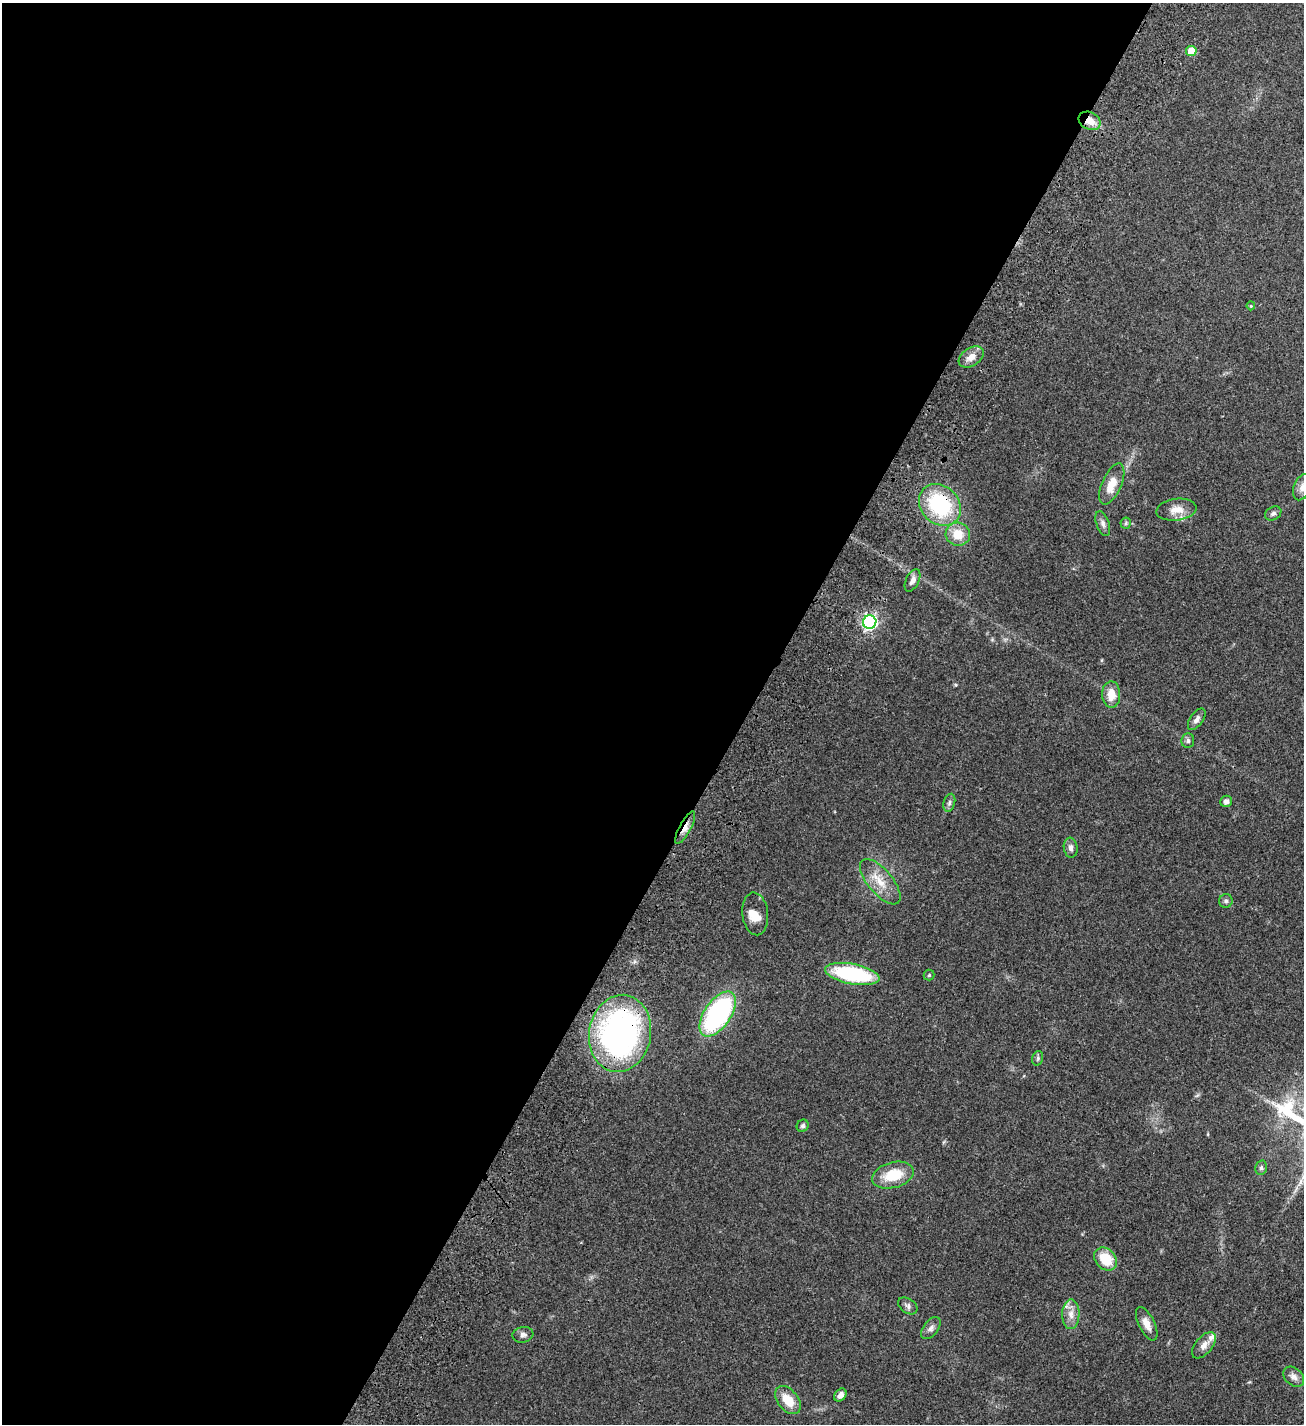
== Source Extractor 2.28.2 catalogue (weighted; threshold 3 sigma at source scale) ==
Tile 5 of 4 x 4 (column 1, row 2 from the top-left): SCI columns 384-1685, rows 3054-4475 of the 6104 x 6102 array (HDU 1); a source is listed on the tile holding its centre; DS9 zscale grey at full resolution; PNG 1306 x 1426 px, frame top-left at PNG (2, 3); each listed source drawn as its Kron ellipse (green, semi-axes under 4 px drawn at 4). Shown black and unused: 57% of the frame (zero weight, under 3 of 4 exposures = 13% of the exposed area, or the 3 px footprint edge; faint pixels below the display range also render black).
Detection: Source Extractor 2.28.2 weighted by HDU 2 'WHT'; one run over the whole footprint, this tile lists its part. Background 0.0821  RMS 0.0062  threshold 0.0277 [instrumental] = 3 sigma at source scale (4.5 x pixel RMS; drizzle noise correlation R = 1.50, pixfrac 1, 0.05/0.05 arcsec/px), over >= 5 px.
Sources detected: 44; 2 inside a brighter listed object's ellipse — not listed separately; the other 42 listed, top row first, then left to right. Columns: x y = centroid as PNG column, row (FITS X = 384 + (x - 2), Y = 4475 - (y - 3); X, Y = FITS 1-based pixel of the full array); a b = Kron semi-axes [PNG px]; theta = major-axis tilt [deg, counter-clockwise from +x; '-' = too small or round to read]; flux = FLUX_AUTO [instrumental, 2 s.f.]
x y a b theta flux
1191 51 5 5 - 14
1090 121 11 8 -26 7.9
1251 306 4 4 - 0.58
971 357 14 9 34 5.7
1112 484 22 9 66 9.8
1302 487 13 8 69 3.6
940 505 23 19 -44 51
1176 510 20 11 7 7.1
1273 513 9 6 31 1.7
1103 523 13 6 -70 2.4
1126 523 6 5 - 0.94
958 534 12 11 - 11
913 580 12 6 64 3.2
870 622 7 6 - 130
1111 695 13 9 -89 7.8
1197 719 12 6 55 2.7
1188 741 7 6 - 1.6
1226 801 6 5 - 2.4
949 803 9 5 73 1.6
685 828 18 5 61 4.6
1071 848 10 7 -82 2.2
880 882 28 12 -50 11
1226 901 7 6 - 1.5
755 914 21 13 -84 7.6
852 974 27 10 -11 51
929 975 5 5 - 0.76
718 1014 25 13 56 98
620 1033 39 31 79 170
1038 1058 7 5 73 1.2
803 1126 6 5 - 1.3
1261 1168 7 5 77 1.4
893 1175 21 12 15 17
1106 1259 13 10 -45 14
908 1306 11 7 -35 2.1
1071 1314 15 8 89 5.2
1147 1324 18 8 -64 5.1
931 1328 13 7 52 2.6
523 1335 10 8 8 2.3
1204 1345 16 8 50 4.3
1294 1377 12 8 -41 3.2
840 1395 7 5 49 3.4
788 1400 16 10 -51 11
Overlapping masked pixels (flux is a lower limit): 4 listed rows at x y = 1090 121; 940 505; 685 828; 620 1033
Isophote crosses this tile's border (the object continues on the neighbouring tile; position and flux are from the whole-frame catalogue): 1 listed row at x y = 1302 487